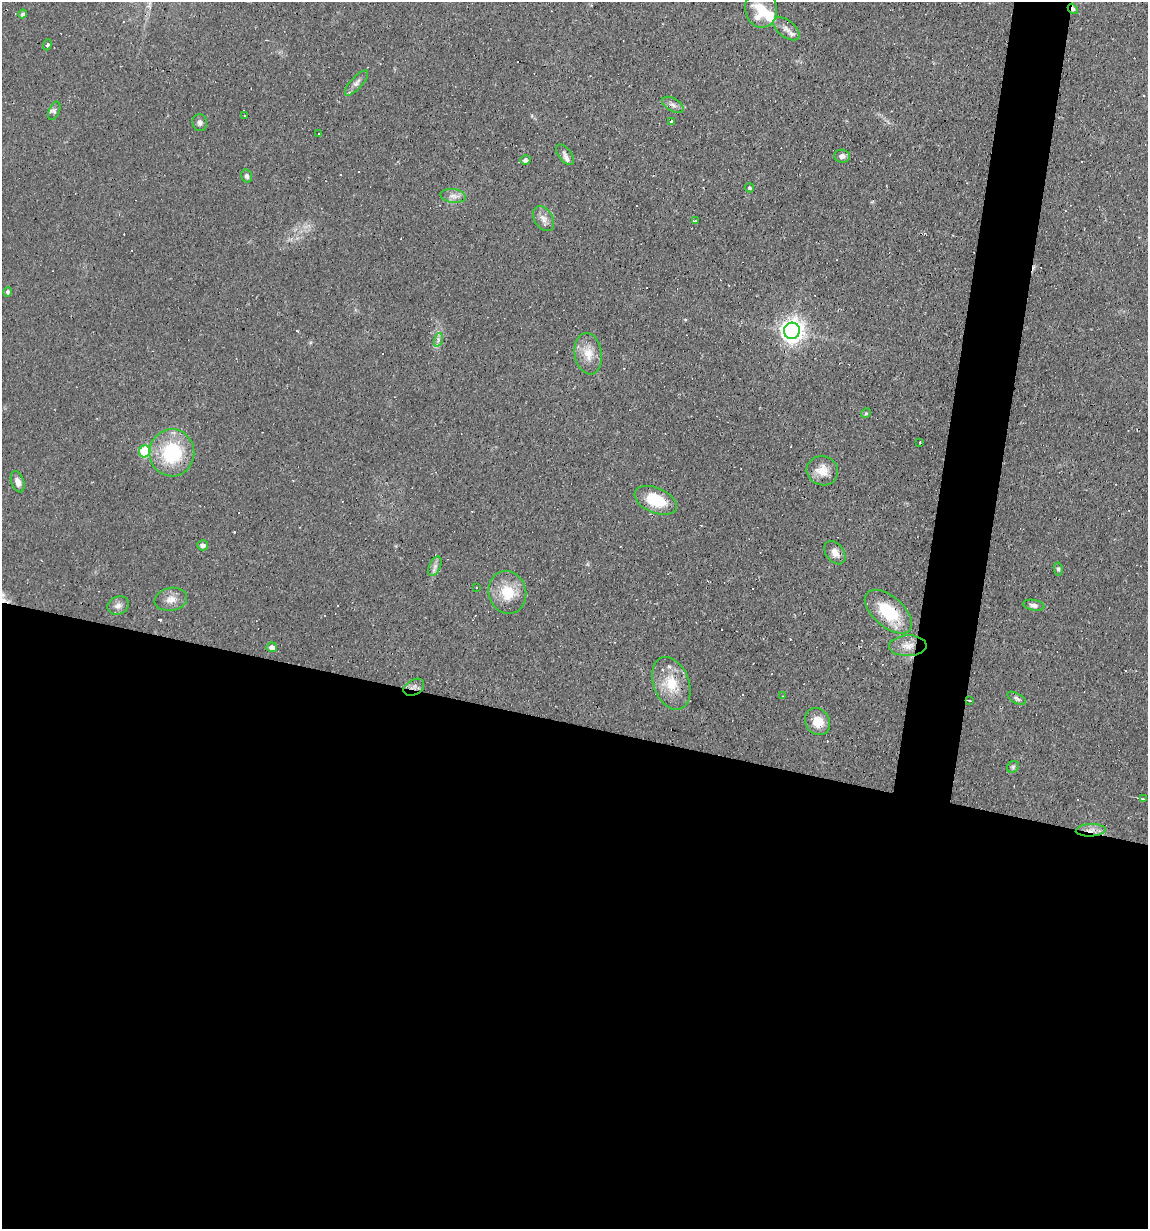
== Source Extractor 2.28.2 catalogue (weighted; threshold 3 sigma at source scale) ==
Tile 14 of 4 x 4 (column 2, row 4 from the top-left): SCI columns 1262-2407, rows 1-1227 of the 4932 x 4909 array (HDU 1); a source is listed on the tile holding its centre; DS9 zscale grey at full resolution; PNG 1150 x 1231 px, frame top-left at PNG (2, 2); each listed source drawn as its Kron ellipse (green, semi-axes under 4 px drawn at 4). Shown black and unused: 44% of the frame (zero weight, under 2 of 3 exposures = <1% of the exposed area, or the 3 px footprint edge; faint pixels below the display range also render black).
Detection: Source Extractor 2.28.2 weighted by HDU 2 'WHT'; one run over the whole footprint, this tile lists its part. Background 0.0966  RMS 0.0058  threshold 0.0259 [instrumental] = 3 sigma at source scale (4.5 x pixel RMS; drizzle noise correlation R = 1.50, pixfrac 1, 0.05/0.05 arcsec/px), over >= 5 px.
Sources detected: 84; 1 inside a brighter object's white glare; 30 cosmic-ray / hot-pixel residue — neither listed nor drawn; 1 inside a brighter listed object's ellipse — not listed separately; the other 52 listed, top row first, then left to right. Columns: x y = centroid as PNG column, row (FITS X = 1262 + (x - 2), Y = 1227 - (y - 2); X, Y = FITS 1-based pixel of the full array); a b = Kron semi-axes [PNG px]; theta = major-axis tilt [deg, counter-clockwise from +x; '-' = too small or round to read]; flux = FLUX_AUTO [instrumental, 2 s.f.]
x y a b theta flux
761 9 18 16 -80 18
1073 9 5 4 - 1.2
23 14 4 4 - 1.7
786 29 15 8 -39 3.8
47 45 5 4 - 1
357 83 16 6 48 3
673 105 12 6 -31 2.4
54 111 9 5 67 1.6
245 115 2 2 - 0.54
672 121 3 3 - 7.6
200 123 8 7 - 2.2
318 133 3 2 - 0.66
565 155 12 6 -52 2.8
842 156 8 6 -4 2.1
525 160 5 5 - 2.2
247 176 6 5 - 1.5
749 188 5 4 - 1.1
453 196 13 6 -6 3.4
543 219 13 9 -59 3.8
695 221 3 3 - 1
8 292 5 4 - 1.4
792 331 8 8 - 450
438 340 7 4 73 1.5
588 354 21 13 -80 9.2
866 413 5 4 - 0.73
920 442 3 2 - 0.47
145 451 6 5 - 35
172 453 23 22 - 39
822 471 16 14 -24 8.6
18 482 11 6 -71 3.4
656 500 22 12 -23 21
203 545 5 5 - 2.1
835 553 13 9 -52 4.5
435 566 10 5 66 2.3
1058 569 6 4 -80 1
477 587 3 2 - 0.85
507 592 21 18 -73 16
171 599 16 11 11 5.3
118 605 11 9 26 3
1034 605 11 5 -10 2.1
888 612 28 15 -41 29
908 646 19 10 2 6.9
272 647 5 5 - 3.8
671 683 27 17 -69 16
414 687 11 7 31 2.3
782 696 4 3 - 0.39
1017 698 10 5 -28 1.7
970 701 3 2 - 0.47
817 722 14 12 -59 10
1013 767 6 5 - 1.1
1143 799 4 2 - 0.83
1091 830 15 6 3 4.2
Overlapping masked pixels (flux is a lower limit): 3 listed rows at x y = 1073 9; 414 687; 1091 830